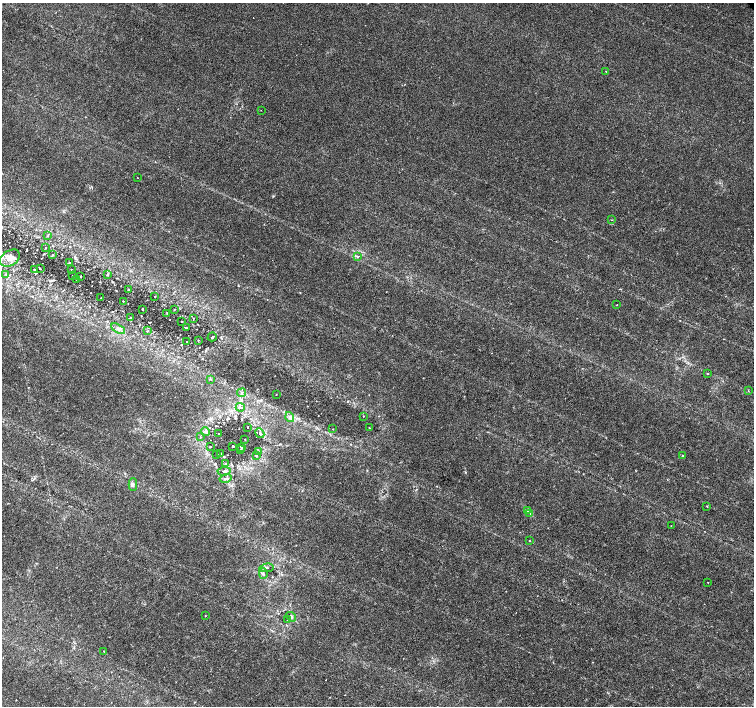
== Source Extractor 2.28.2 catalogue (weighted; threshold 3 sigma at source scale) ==
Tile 7 of 4 x 4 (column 3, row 2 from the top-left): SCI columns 3016-4518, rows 3026-4433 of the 6022 x 5990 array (HDU 1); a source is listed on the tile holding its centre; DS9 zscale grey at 2 x 2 block average (1 PNG px = mean of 2 x 2 image px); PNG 756 x 708 px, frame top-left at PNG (2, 3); each listed source drawn as its Kron ellipse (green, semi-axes under 4 px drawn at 4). Shown black and unused: <1% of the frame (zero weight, under 3 of 6 exposures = <1% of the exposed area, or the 3 px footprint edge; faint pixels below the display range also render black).
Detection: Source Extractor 2.28.2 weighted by HDU 2 'WHT'; one run over the whole footprint, this tile lists its part. Background 0.0355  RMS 0.0022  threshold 0.00893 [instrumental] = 3 sigma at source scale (4.09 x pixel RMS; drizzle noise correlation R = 1.36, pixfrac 0.8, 0.0396/0.0396 arcsec/px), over >= 5 px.
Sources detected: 78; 1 cosmic-ray / hot-pixel residue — neither listed nor drawn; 1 inside a brighter listed object's ellipse — not listed separately; the other 76 listed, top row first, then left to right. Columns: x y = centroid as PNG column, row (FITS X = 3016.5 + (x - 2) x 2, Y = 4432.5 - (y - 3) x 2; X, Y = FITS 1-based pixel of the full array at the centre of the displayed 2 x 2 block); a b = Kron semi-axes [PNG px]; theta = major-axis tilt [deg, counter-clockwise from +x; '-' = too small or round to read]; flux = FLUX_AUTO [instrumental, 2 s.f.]
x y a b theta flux
606 71 2 2 - 0.2
261 110 2 2 - 0.16
137 177 2 2 - 0.15
611 220 3 2 - 0.22
47 236 3 2 - 0.36
46 248 2 2 - 0.21
52 255 3 2 - 0.3
357 256 4 3 - 0.73
10 258 11 7 31 3.5
69 263 3 2 - 0.21
40 269 3 2 - 0.25
34 270 2 2 - 0.49
71 270 2 2 - 0.56
6 274 3 3 - 0.59
108 275 3 2 - 0.3
73 276 2 2 - 0.18
81 277 2 2 - 0.2
76 279 2 2 - 0.2
128 289 2 2 - 0.37
155 296 2 2 - 0.2
101 298 2 2 - 0.18
123 301 2 2 - 0.28
617 305 2 2 - 0.32
143 309 2 2 - 0.53
174 309 2 2 - 0.19
167 313 3 2 - 0.25
131 317 2 2 - 0.28
193 319 4 2 - 0.21
182 322 2 2 - 0.19
186 328 2 2 - 0.28
118 329 8 3 -27 1.3
148 331 3 2 - 0.29
212 337 5 2 - 0.31
198 340 2 2 - 0.49
187 342 2 2 - 0.43
708 374 2 2 - 0.24
210 379 4 2 - 0.42
748 390 2 2 - 0.25
242 393 4 2 - 0.35
276 394 2 2 - 0.17
240 407 4 3 - 0.95
363 416 2 2 - 0.21
290 417 5 4 - 1.3
248 427 2 2 - 0.31
369 427 2 2 - 0.3
333 429 2 2 - 0.18
206 432 4 3 - 0.74
219 433 2 2 - 0.23
260 433 5 4 - 0.9
200 437 3 2 - 0.38
245 439 2 2 - 0.2
233 446 2 2 - 1.7
210 447 2 2 - 0.23
241 447 2 2 - 2
240 449 2 2 - 0.7
258 451 3 2 - 0.32
217 454 2 2 - 0.17
221 454 2 2 - 0.29
256 456 3 2 - 0.36
683 456 2 2 - 0.51
225 463 4 2 - 0.5
224 471 7 4 7 1.1
225 478 6 3 15 1
133 484 6 2 89 0.86
707 506 2 2 - 0.24
528 510 3 3 - 0.51
530 513 2 2 - 0.23
671 526 2 2 - 0.16
529 541 2 2 - 0.24
267 568 7 3 8 0.79
263 574 5 2 - 0.59
708 582 2 2 - 0.26
205 616 2 2 - 0.26
291 617 5 2 - 0.57
287 619 3 2 - 0.42
104 651 2 2 - 0.26
Diffuse or blended objects may show on this block-average render without a row.